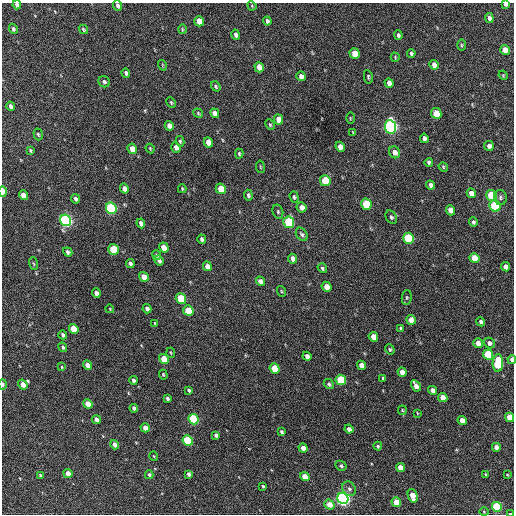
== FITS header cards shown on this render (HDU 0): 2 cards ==
NAXIS1  =                  512 / Axis length
NAXIS2  =                  512 / Axis length

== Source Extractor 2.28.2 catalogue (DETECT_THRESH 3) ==
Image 512 x 512 px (HDU 0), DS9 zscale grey, 1 PNG px = 1 image px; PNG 516 x 516 px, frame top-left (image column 1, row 512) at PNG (2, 3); each listed source drawn as its Kron ellipse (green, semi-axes under 4 px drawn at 4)
Background 209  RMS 14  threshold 43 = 3 sigma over >= 5 px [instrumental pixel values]
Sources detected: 172; all 172 listed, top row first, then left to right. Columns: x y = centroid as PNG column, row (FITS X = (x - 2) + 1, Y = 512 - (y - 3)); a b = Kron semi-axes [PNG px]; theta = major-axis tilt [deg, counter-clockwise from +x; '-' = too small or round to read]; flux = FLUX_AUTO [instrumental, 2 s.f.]
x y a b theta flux
506 4 4 3 - 2700
17 5 4 4 - 3400
118 6 5 4 - 2700
252 6 5 3 - 830
489 18 5 4 - 2700
199 21 5 4 - 11000
267 21 4 3 - 2100
13 29 5 4 - 1800
83 29 5 4 - 1300
182 29 5 3 - 900
236 35 5 4 - 3400
398 35 5 4 - 2100
461 45 6 3 -89 1200
505 50 5 4 - 8400
411 53 4 3 - 1600
355 54 5 5 - 14000
395 57 5 3 - 900
162 65 5 3 - 800
434 65 5 4 - 5800
259 67 5 4 - 9600
126 73 4 4 - 2400
503 75 5 4 - 920
301 76 5 4 - 4400
368 77 7 3 -80 1300
104 82 6 5 - 2300
389 83 5 4 - 5200
216 86 5 4 - 1500
171 102 6 3 -63 1100
11 106 5 4 - 2900
198 113 5 4 - 1200
215 113 5 4 - 5400
436 113 5 5 - 23000
350 118 5 3 - 900
278 119 5 4 - 8300
270 125 5 3 - 1100
169 126 5 4 - 4400
390 127 7 5 -82 290000
353 132 4 3 - 860
38 134 6 4 -72 1400
424 138 5 4 - 3200
180 141 5 3 - 1400
208 142 5 4 - 9100
489 146 5 4 - 3400
176 147 5 4 - 4300
340 147 5 4 - 6300
150 148 5 3 - 950
132 149 5 4 - 7900
30 150 3 3 - 1200
394 152 6 5 - 5300
239 154 5 3 - 1400
429 162 4 3 - 1800
260 167 6 3 -81 890
443 167 5 4 - 1000
325 181 5 5 - 33000
430 185 4 4 - 3100
124 189 5 4 - 4600
182 189 4 3 - 930
221 189 5 5 - 19000
3 191 5 3 - 6900
471 193 5 4 - 7600
23 195 5 4 - 10000
248 195 5 4 - 1900
492 196 5 5 - 59000
294 197 6 4 -71 1500
500 198 7 6 - 2400
75 199 4 3 - 2300
366 204 6 5 - 49000
495 206 6 5 - 80000
302 207 5 4 - 5600
111 208 6 5 - 130000
450 210 5 4 - 7300
278 212 7 5 -76 1600
391 217 7 5 -61 2100
66 220 6 5 - 220000
289 222 6 5 - 90000
473 222 5 4 - 1800
141 223 5 4 - 4300
302 234 7 5 -54 2000
409 238 5 5 - 72000
202 239 5 4 - 2400
164 248 5 4 - 11000
114 249 5 5 - 36000
68 252 5 4 - 2800
157 255 5 3 - 1200
474 258 5 5 - 19000
293 259 5 4 - 5500
159 261 5 3 - 2700
33 264 6 3 -71 1000
130 264 4 3 - 2500
207 266 5 4 - 6400
506 267 5 4 - 6500
322 268 5 4 - 1800
144 277 5 4 - 8900
260 281 5 4 - 4000
327 287 5 4 - 9500
281 291 5 3 - 960
96 293 5 4 - 4000
407 297 7 5 84 1400
181 299 5 5 - 39000
110 309 4 3 - 740
147 309 5 4 - 3000
188 311 5 5 - 27000
411 320 5 4 - 9000
481 322 4 4 - 2400
155 323 4 3 - 840
401 328 4 3 - 1500
74 329 5 4 - 18000
63 335 4 3 - 2500
373 337 5 4 - 8900
478 343 5 4 - 6300
489 343 6 5 - 3800
63 347 5 3 - 1400
390 349 5 4 - 1700
171 353 5 3 - 790
488 355 5 5 - 52000
307 356 4 4 - 3600
164 359 5 4 - 19000
512 359 4 3 - 5100
498 363 9 5 87 58000
87 365 5 4 - 5600
361 365 5 4 - 6700
62 367 4 3 - 870
275 369 5 4 - 27000
402 372 5 4 - 6800
163 375 5 4 - 1100
383 378 4 2 - 1200
133 380 4 3 - 2000
341 380 5 5 - 40000
3 384 5 3 - 2300
329 384 5 4 - 1900
23 385 5 4 - 7500
416 386 6 4 -59 6200
189 390 4 3 - 1700
432 390 4 4 - 4500
167 398 4 3 - 2200
443 398 5 4 - 10000
88 404 5 4 - 11000
134 408 4 3 - 2300
402 410 5 4 - 1100
417 413 4 2 - 700
509 417 5 4 - 19000
194 419 5 5 - 80000
96 420 5 4 - 4200
462 420 5 4 - 7600
145 428 5 4 - 6100
349 429 4 4 - 3800
282 432 4 3 - 1600
216 435 4 3 - 2200
188 440 5 5 - 60000
115 445 5 4 - 4600
378 446 4 4 - 1500
496 447 4 4 - 5200
303 448 5 4 - 7400
154 456 5 3 - 720
341 466 6 4 -28 1700
400 467 5 4 - 8200
68 474 5 4 - 10000
189 474 4 3 - 2300
486 474 4 3 - 1100
40 475 3 3 - 1100
149 475 4 4 - 1800
507 475 4 3 - 780
305 477 5 4 - 12000
263 486 3 3 - 1200
349 489 7 6 - 2700
413 496 7 4 -73 13000
343 498 6 5 - 330000
396 502 5 4 - 18000
329 505 5 4 - 10000
497 507 5 4 - 76000
484 512 5 3 - 970
510 514 4 2 - 1600
At the frame edge (FLAGS 8, measured only in part): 8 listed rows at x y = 506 4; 17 5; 118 6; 3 191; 512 359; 3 384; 509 417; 510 514